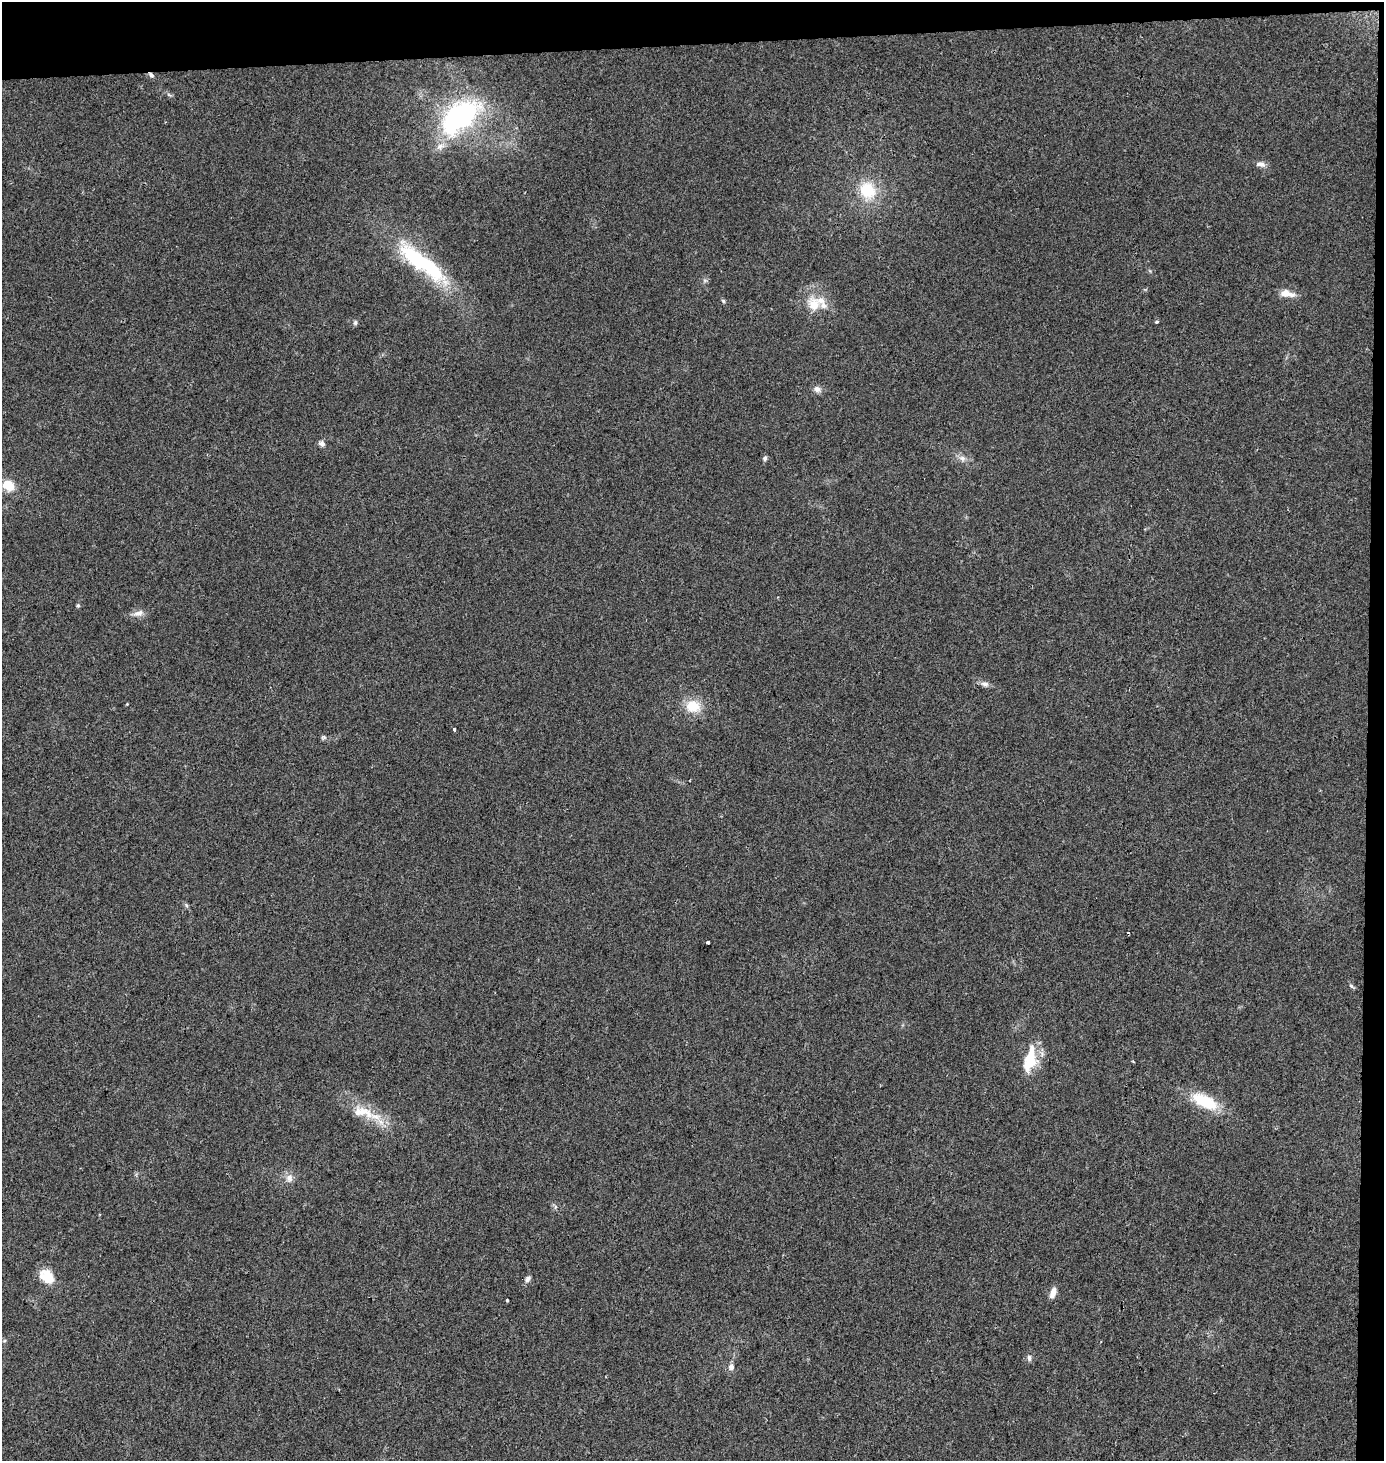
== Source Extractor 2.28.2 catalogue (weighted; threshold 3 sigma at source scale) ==
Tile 3 of 3 x 3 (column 3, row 1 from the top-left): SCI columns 2771-4152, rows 2935-4393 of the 4152 x 4411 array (HDU 1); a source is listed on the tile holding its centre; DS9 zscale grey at full resolution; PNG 1386 x 1463 px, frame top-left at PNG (2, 2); no overlay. Shown black and unused: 4% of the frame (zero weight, under 2 of 3 exposures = <1% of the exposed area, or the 3 px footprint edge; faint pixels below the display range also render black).
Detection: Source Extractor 2.28.2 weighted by HDU 2 'WHT'; one run over the whole footprint, this tile lists its part. Background 0.0538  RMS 0.007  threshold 0.0317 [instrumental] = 3 sigma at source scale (4.5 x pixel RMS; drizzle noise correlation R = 1.50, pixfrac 1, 0.0396/0.0396 arcsec/px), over >= 5 px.
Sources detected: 40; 1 cosmic-ray / hot-pixel residue — not listed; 3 inside a brighter listed object's ellipse — not listed separately; the other 36 listed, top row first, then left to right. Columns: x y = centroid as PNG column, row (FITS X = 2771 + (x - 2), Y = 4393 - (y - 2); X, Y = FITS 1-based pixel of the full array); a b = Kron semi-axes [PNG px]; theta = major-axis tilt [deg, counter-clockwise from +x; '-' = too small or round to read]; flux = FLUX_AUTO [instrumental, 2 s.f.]
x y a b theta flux
151 75 8 5 -49 1.9
460 116 50 28 37 120
1261 164 12 7 -6 3.3
867 190 22 19 -56 26
421 262 75 18 -37 78
1284 293 12 8 13 5.6
723 301 6 5 - 1
813 305 19 14 -74 13
1157 322 5 3 - 0.88
355 323 7 5 76 1.4
817 389 10 8 -27 3.3
322 443 9 7 -37 2.4
765 458 7 5 65 1.6
962 458 10 8 -26 3.3
8 485 12 10 -31 13
78 605 5 5 - 1.1
139 613 15 8 12 4.5
985 684 12 6 -7 2.9
127 704 3 3 - 0.58
693 706 19 15 -12 16
454 730 3 3 - 3.2
324 737 8 4 -3 1.3
186 905 6 4 -71 1
708 942 4 3 - 1.7
1351 986 7 5 -37 1.3
1030 1060 27 12 78 26
1205 1101 32 13 -26 30
362 1112 36 15 -14 19
289 1178 11 9 63 4.3
555 1207 6 4 71 1.1
47 1276 20 14 -46 13
528 1279 10 6 54 2.4
1053 1293 12 7 70 5
507 1300 3 3 - 4.1
1029 1358 9 5 -83 1.9
731 1367 9 7 78 3.1
Overlapping masked pixels (flux is a lower limit): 1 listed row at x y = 151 75